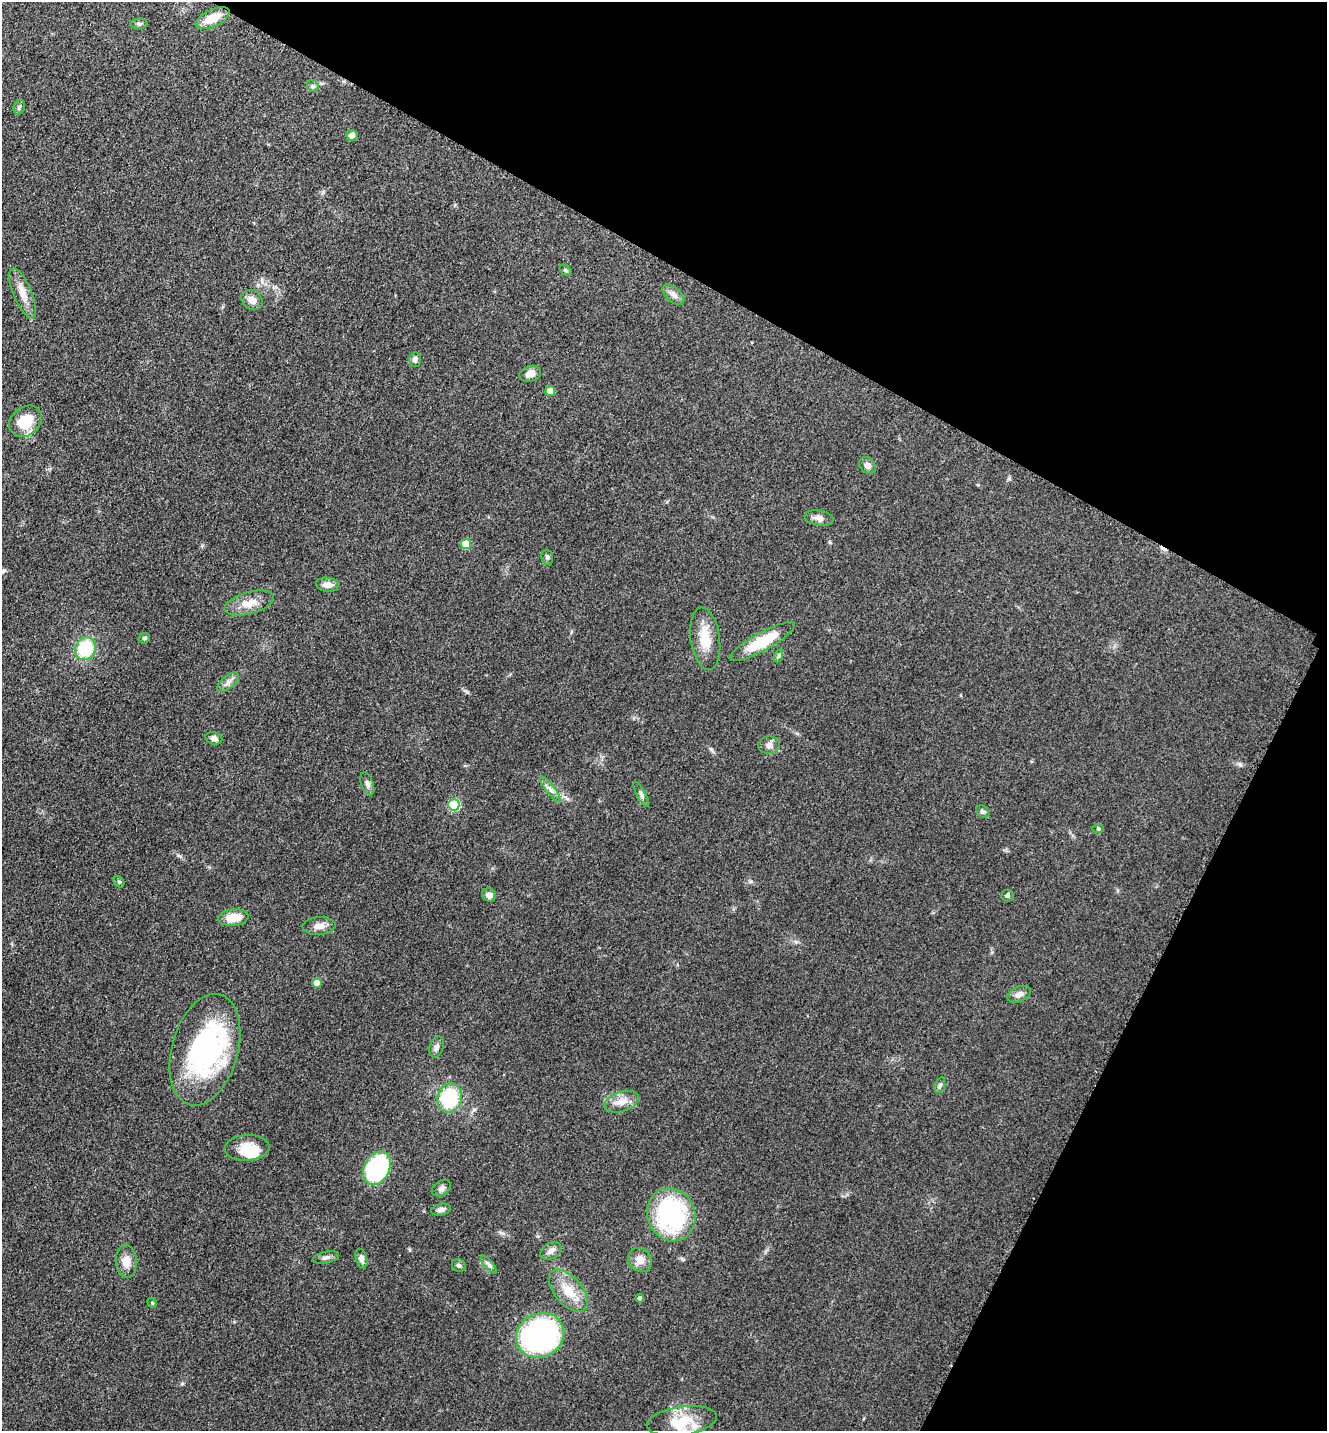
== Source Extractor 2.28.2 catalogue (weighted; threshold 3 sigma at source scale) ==
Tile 8 of 4 x 4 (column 4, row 2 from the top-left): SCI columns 4274-5598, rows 2900-4328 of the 5805 x 5774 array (HDU 1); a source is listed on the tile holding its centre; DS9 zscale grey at full resolution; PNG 1329 x 1433 px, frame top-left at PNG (2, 2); each listed source drawn as its Kron ellipse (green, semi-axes under 4 px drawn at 4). Shown black and unused: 27% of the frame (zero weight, under 3 of 5 exposures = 4% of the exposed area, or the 3 px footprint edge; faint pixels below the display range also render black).
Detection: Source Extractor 2.28.2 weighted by HDU 2 'WHT'; one run over the whole footprint, this tile lists its part. Background 0.0682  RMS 0.0061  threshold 0.0275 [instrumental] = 3 sigma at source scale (4.5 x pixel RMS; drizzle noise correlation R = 1.50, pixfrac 1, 0.05/0.05 arcsec/px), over >= 5 px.
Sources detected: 69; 2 inside a brighter object's white glare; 1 cosmic-ray / hot-pixel residue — neither listed nor drawn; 4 inside a brighter listed object's ellipse — not listed separately; the other 62 listed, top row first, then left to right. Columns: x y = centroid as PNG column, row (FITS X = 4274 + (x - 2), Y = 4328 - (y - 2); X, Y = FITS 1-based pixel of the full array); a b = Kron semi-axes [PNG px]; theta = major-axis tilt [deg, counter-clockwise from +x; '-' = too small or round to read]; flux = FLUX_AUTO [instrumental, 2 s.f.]
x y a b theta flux
213 18 18 8 25 11
139 24 8 5 0 1.6
313 86 6 5 - 1.2
19 107 7 5 70 1.3
352 135 5 5 - 3.7
565 270 7 4 -39 1
23 293 27 9 -67 7.9
673 295 13 7 -41 3.4
252 300 11 9 -37 4.8
415 360 7 6 - 2.4
530 374 11 7 18 3.8
550 391 5 5 - 6.8
26 421 18 14 40 18
867 465 9 7 -49 2.7
819 518 14 7 -10 3.3
466 544 5 5 - 13
547 557 7 5 -74 1.3
327 585 11 7 -6 4
249 603 25 10 16 9
144 638 6 5 - 0.92
705 639 31 14 -82 15
762 642 37 9 29 24
85 648 12 10 69 30
778 656 7 4 71 1
228 682 13 6 41 3.1
214 738 8 6 -16 2.4
769 745 11 8 3 3.7
367 784 12 6 -70 2.4
550 789 15 4 -52 2.8
641 794 14 4 -62 1.9
454 805 6 5 - 44
983 812 7 5 -32 1.5
1098 829 6 4 -1 0.75
119 882 6 5 - 0.86
489 895 7 6 - 3.1
1007 896 6 6 - 1.3
233 918 15 8 6 11
319 926 16 9 4 4.8
317 983 5 5 - 6.8
1019 994 12 7 24 3.3
436 1047 11 7 72 2.4
205 1050 57 33 74 110
940 1085 8 5 71 1.3
450 1098 15 12 73 39
622 1102 18 10 17 6.9
247 1148 22 13 4 11
377 1168 18 12 61 76
441 1188 10 7 32 2.2
441 1210 10 5 12 2.2
671 1215 27 24 -69 82
551 1251 11 8 30 3.1
326 1257 13 5 12 2.3
361 1258 10 5 -74 2.7
640 1260 13 11 -47 5.2
126 1261 16 10 -85 6.3
459 1265 7 6 - 1.5
489 1265 11 4 -50 1.8
568 1291 25 13 -50 14
640 1298 4 4 - 2
152 1303 5 4 - 0.82
540 1335 25 21 27 150
682 1421 35 14 8 18